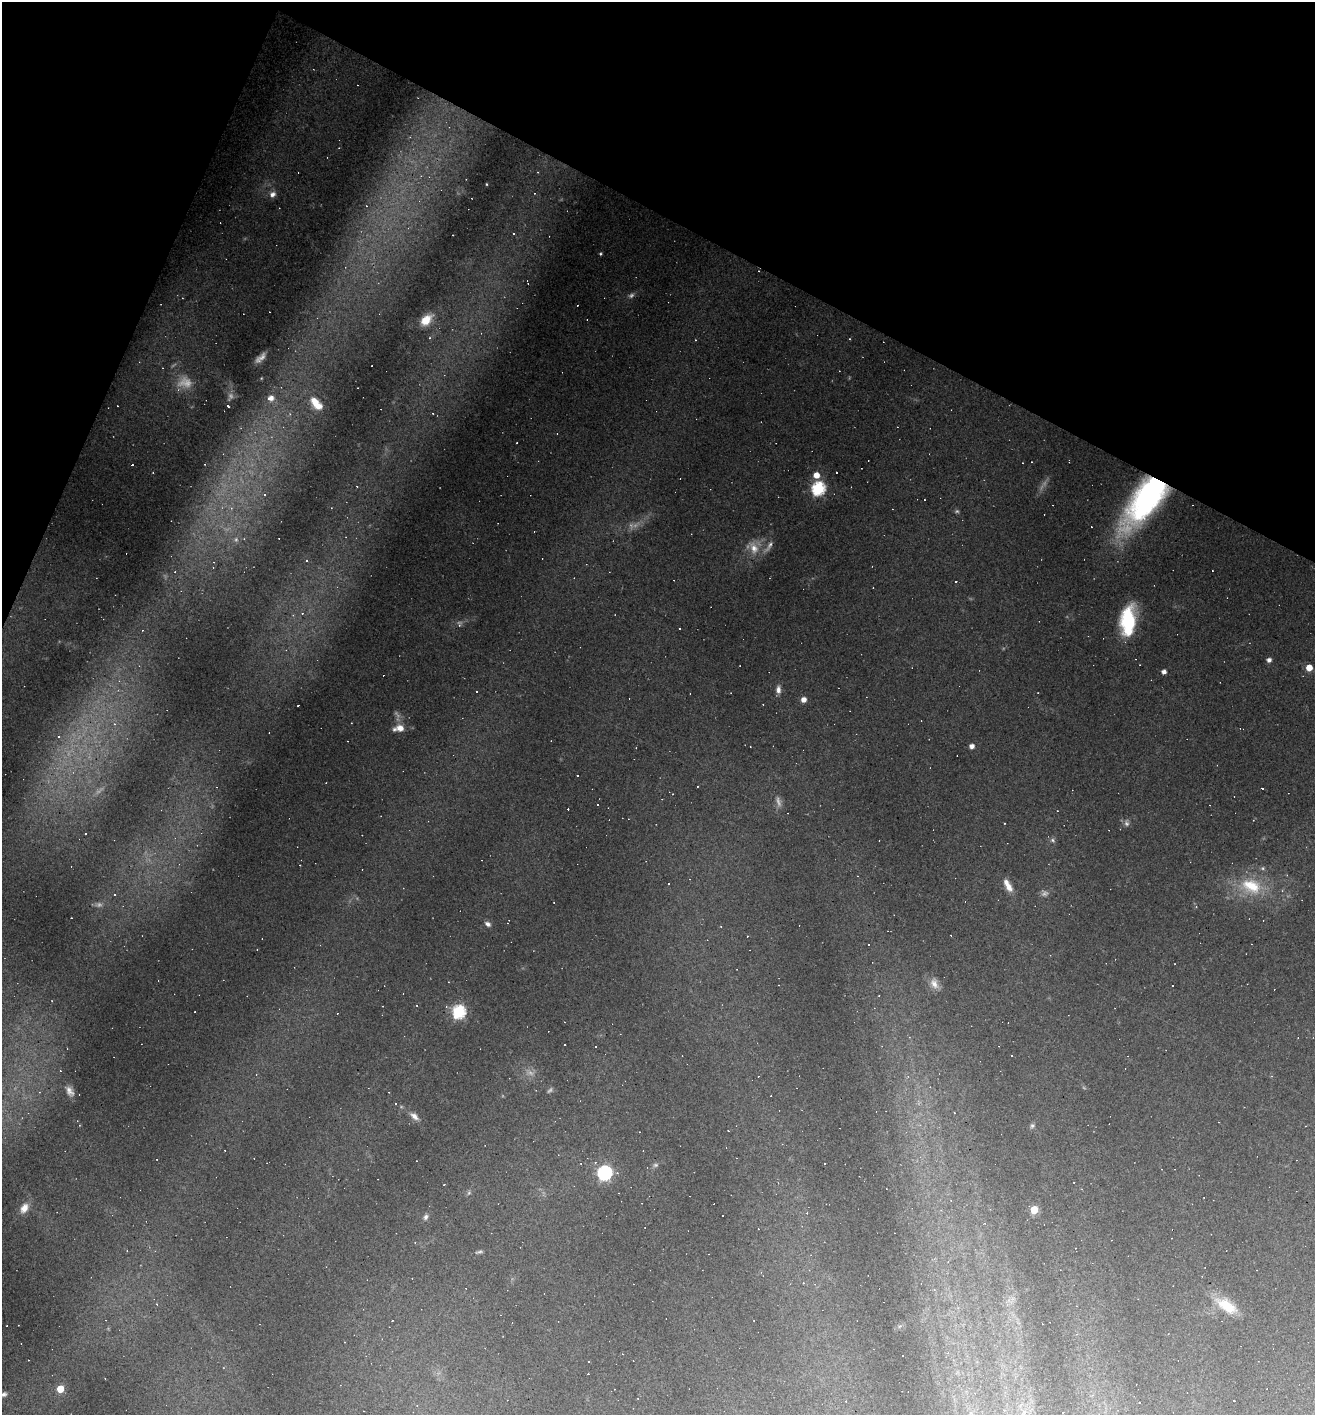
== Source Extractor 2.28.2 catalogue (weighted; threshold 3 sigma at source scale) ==
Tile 2 of 4 x 4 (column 2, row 1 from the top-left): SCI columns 1586-2898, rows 4239-5651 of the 5661 x 5651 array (HDU 1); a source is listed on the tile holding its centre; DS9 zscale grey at full resolution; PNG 1317 x 1417 px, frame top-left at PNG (2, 2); no overlay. Shown black and unused: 21% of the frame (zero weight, under 3 of 4 exposures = <1% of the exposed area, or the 3 px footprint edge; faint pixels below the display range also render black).
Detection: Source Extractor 2.28.2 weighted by HDU 2 'WHT'; one run over the whole footprint, this tile lists its part. Background 0.133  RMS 0.0097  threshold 0.0436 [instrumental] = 3 sigma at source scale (4.5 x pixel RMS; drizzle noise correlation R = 1.50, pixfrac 1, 0.05/0.05 arcsec/px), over >= 5 px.
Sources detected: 157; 12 too faint to see at this stretch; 69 cosmic-ray / hot-pixel residue — not listed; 3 inside a brighter listed object's ellipse — not listed separately; the other 73 listed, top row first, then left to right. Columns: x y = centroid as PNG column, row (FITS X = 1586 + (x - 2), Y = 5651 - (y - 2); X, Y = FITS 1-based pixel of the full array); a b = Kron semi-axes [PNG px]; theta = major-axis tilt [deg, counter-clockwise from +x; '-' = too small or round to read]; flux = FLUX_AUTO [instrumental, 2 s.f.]
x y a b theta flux
486 184 3 2 - 0.65
272 194 8 8 - 4.9
366 206 4 4 - 1.1
513 233 3 3 - 11
601 254 4 3 - 1.1
426 320 13 9 44 19
696 340 3 2 - 0.81
271 398 8 7 - 8
228 405 3 3 - 19
319 406 25 11 -37 14
517 443 3 2 - 1.2
1032 462 3 2 - 0.63
816 475 6 6 - 10
818 488 6 6 - 160
265 494 5 4 - 1.4
1147 498 50 23 53 260
924 500 2 2 - 0.71
231 508 6 4 -72 1.7
769 546 18 6 59 5.1
754 548 19 11 -68 13
302 613 3 3 - 1.3
1128 620 30 14 86 59
459 624 10 5 -83 2.2
679 629 3 3 - 2.8
1269 660 5 4 - 4.1
1309 668 5 5 - 13
1164 672 4 4 - 4.8
778 690 10 6 -89 4.7
476 691 2 2 - 0.83
804 700 5 5 - 6.3
114 724 5 4 - 1.4
400 728 12 9 -5 8.4
59 736 5 4 - 1.9
972 746 4 4 - 5.5
577 775 2 2 - 0.8
1262 788 3 3 - 3.1
1126 823 8 7 - 3.1
86 834 3 3 - 7.4
1053 840 7 5 -25 2.1
1263 868 5 3 - 1.3
668 884 3 2 - 0.67
1251 886 30 18 -22 36
1009 887 12 9 -59 7.7
114 894 3 3 - 2.7
508 922 6 2 69 0.83
487 924 8 6 -35 3.3
869 944 3 3 - 1.9
934 983 15 10 -66 8.3
417 1005 4 2 - 0.75
195 1012 2 2 - 0.67
459 1012 6 6 - 150
565 1045 2 2 - 0.82
596 1047 3 3 - 2.1
908 1076 5 4 - 1.5
70 1091 14 8 -59 5.7
414 1116 13 7 -37 5.6
1032 1126 7 6 - 2.1
728 1131 2 2 - 0.74
825 1163 3 2 - 2
655 1165 8 6 15 2.2
604 1173 6 6 - 230
469 1193 6 5 - 1.6
24 1208 14 9 56 8.7
1034 1210 5 5 - 34
426 1217 8 6 66 2.8
415 1242 4 3 - 0.77
479 1252 11 3 8 1.9
803 1283 3 2 - 0.58
1226 1306 29 13 -33 25
60 1389 5 5 - 23
4 1394 9 6 21 3.3
1140 1402 3 3 - 1.3
417 1405 4 3 - 0.83
Overlapping masked pixels (flux is a lower limit): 1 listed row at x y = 1147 498
Isophote crosses this tile's border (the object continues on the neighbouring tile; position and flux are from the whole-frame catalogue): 1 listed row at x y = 4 1394